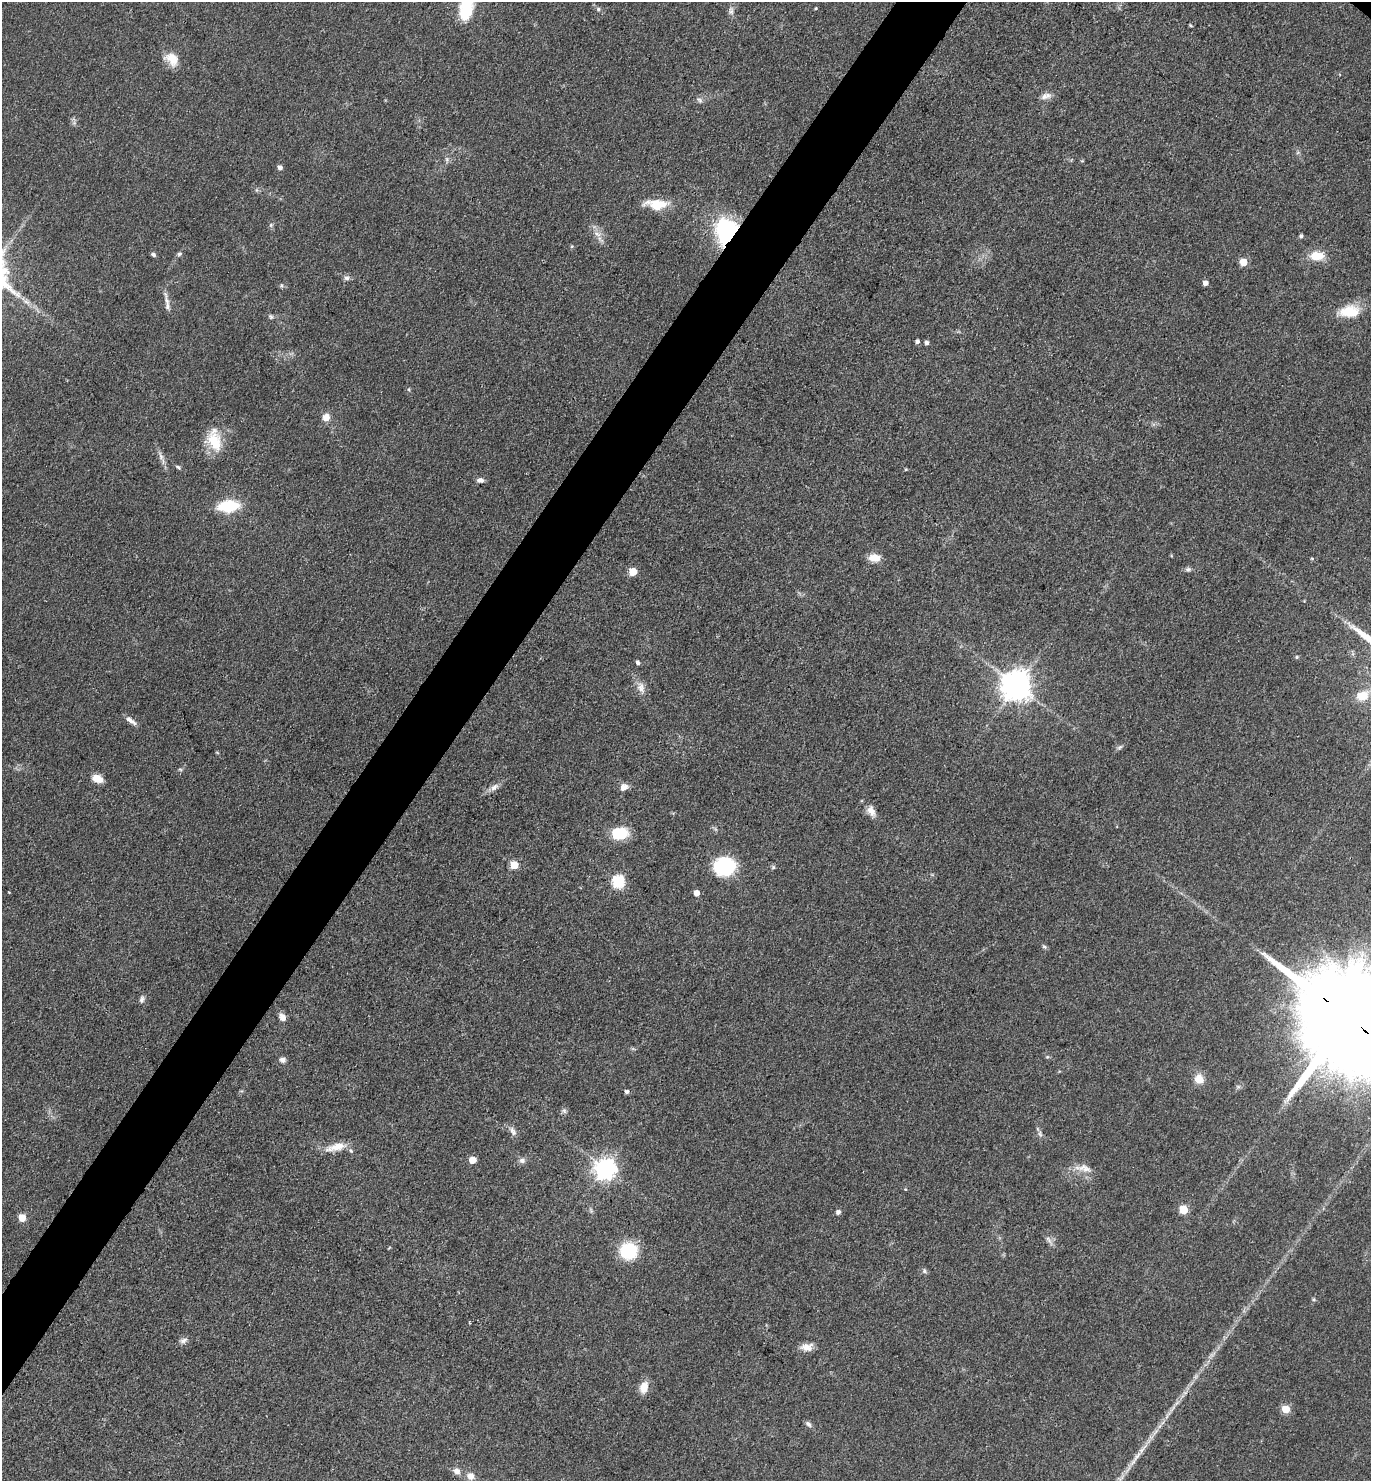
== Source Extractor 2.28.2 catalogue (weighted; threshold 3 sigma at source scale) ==
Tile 7 of 4 x 4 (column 3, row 2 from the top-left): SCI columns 3032-4400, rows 2959-4437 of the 5922 x 5917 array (HDU 1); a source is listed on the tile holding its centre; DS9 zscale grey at full resolution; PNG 1373 x 1483 px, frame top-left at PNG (2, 2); no overlay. Shown black and unused: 5% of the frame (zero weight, under 3 of 4 exposures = <1% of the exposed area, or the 3 px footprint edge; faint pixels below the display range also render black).
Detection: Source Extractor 2.28.2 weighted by HDU 2 'WHT'; one run over the whole footprint, this tile lists its part. Background 0.071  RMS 0.0061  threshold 0.0277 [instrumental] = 3 sigma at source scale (4.5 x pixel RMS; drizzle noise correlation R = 1.50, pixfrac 1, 0.05/0.05 arcsec/px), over >= 5 px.
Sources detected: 88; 1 inside a brighter object's white glare — not listed; the other 87 listed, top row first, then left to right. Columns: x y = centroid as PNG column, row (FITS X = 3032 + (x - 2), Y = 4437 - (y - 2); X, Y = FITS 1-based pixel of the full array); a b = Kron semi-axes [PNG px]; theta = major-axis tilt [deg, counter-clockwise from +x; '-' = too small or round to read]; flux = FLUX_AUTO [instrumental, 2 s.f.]
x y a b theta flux
466 7 27 16 86 24
816 8 3 3 - 0.6
598 9 6 6 - 1.3
731 11 11 6 -85 2.3
1191 25 5 3 - 0.7
172 59 19 14 -44 8.9
1046 96 15 8 15 3.6
699 100 10 6 -34 1.7
1082 161 5 3 - 0.56
280 168 5 5 - 2.4
657 204 29 11 -3 14
271 225 6 4 89 1.1
726 231 26 21 84 67
597 234 12 6 -31 3.5
1301 236 4 4 - 1.5
153 254 6 5 - 1.4
179 254 7 6 - 1.3
1317 256 15 10 -1 12
1243 262 5 5 - 13
346 278 8 6 -3 1.8
1205 283 5 4 - 3.2
281 285 6 4 -71 0.86
167 301 26 5 -78 3.7
26 302 10 6 -36 2.8
1350 311 25 14 3 16
271 316 6 5 - 1.1
917 341 4 4 - 1.9
927 343 4 4 - 1.8
326 417 9 8 - 4.7
215 441 30 15 -77 18
161 456 13 6 -74 2.9
178 467 7 4 -36 1
480 480 9 6 -4 2.4
228 506 18 10 5 31
874 558 13 8 -3 7.5
1312 559 5 3 - 0.72
1188 569 8 6 11 1.6
633 572 5 5 - 16
1297 657 5 4 - 0.88
638 663 5 4 - 1.5
1017 686 9 9 - 960
641 687 16 10 -75 4.9
1362 696 16 12 20 9.9
131 720 15 5 -36 3.5
1120 747 9 4 35 1.3
180 769 6 4 -19 0.82
97 778 13 8 -24 6.6
494 787 13 7 37 3.4
624 787 10 8 38 3.6
871 811 14 9 -64 4.9
620 833 17 12 3 20
514 865 5 5 - 17
724 867 20 18 4 42
773 867 6 5 - 1
618 882 6 6 - 76
696 893 5 5 - 5.2
1044 947 7 5 -21 1.1
142 999 9 6 78 1.9
282 1017 8 6 -62 4.5
1347 1017 37 23 -40 26000
1047 1057 5 4 - 0.74
282 1060 8 6 -19 2.4
1199 1079 8 7 - 10
627 1092 5 5 - 1.6
564 1111 7 5 -68 1.5
513 1131 15 6 -60 3
1040 1134 8 5 -66 1.6
336 1147 30 9 13 9.9
472 1160 5 5 - 10
522 1160 8 7 - 2.3
1084 1168 21 10 -17 6.6
605 1169 8 7 - 400
905 1189 4 3 - 0.54
1183 1210 5 5 - 22
838 1212 5 5 - 2.3
22 1218 5 5 - 12
1048 1239 10 4 -53 2.2
629 1251 17 16 - 31
924 1271 7 6 - 1.5
183 1340 11 7 22 2.4
807 1347 15 10 4 5.3
644 1387 13 8 74 7.9
1286 1409 5 5 - 17
808 1424 9 6 -49 1.9
1137 1456 19 4 53 4.9
457 1471 9 7 -25 3.5
470 1476 8 8 - 4.6
Overlapping masked pixels (flux is a lower limit): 2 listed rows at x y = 726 231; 1347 1017
Isophote crosses this tile's border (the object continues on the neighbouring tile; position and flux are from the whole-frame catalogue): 2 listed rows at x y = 466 7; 1347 1017